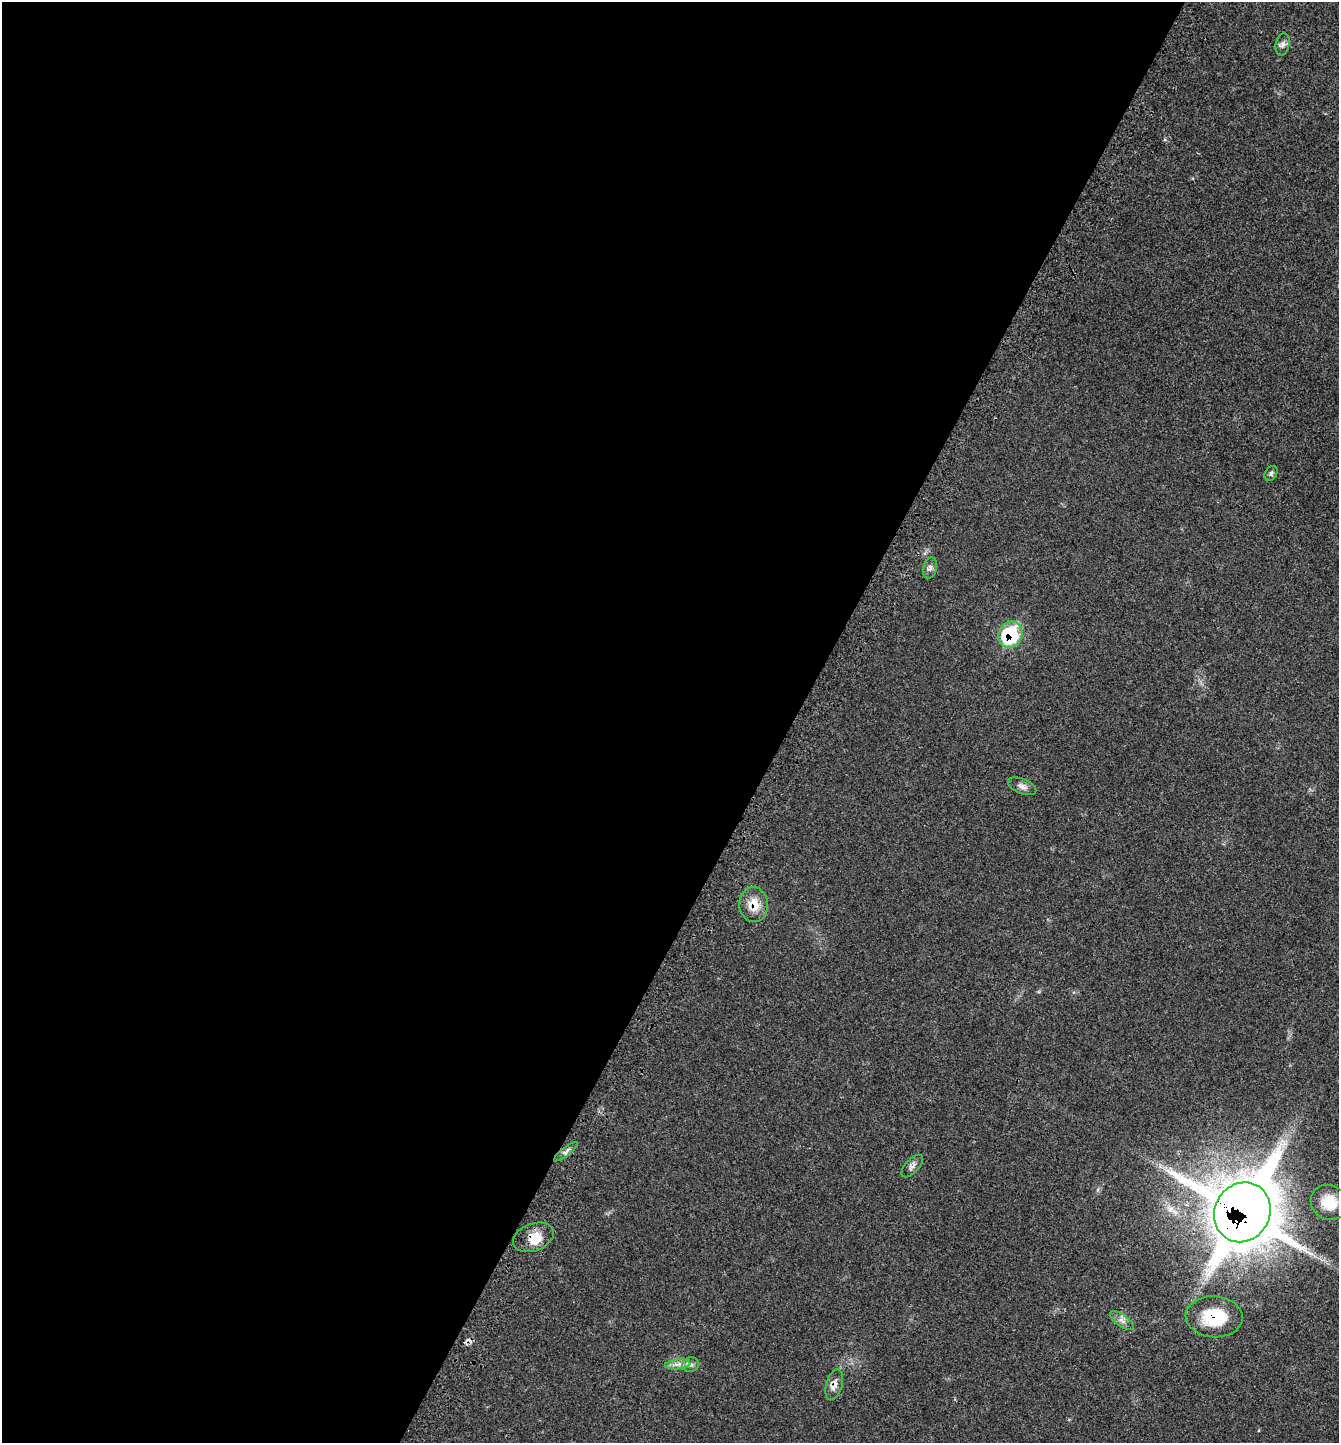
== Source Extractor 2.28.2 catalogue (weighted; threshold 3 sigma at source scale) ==
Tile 5 of 4 x 4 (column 1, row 2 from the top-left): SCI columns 179-1515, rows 2942-4382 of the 5851 x 5844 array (HDU 1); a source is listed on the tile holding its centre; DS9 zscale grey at full resolution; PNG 1341 x 1445 px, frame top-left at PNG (2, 2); each listed source drawn as its Kron ellipse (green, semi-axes under 4 px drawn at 4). Shown black and unused: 59% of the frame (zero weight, under 3 of 4 exposures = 3% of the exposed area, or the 3 px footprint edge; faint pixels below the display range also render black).
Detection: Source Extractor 2.28.2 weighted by HDU 2 'WHT'; one run over the whole footprint, this tile lists its part. Background 0.0232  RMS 0.0039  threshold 0.0175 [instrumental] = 3 sigma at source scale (4.5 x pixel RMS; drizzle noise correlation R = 1.50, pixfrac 1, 0.05/0.05 arcsec/px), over >= 5 px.
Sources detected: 17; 1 cosmic-ray / hot-pixel residue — neither listed nor drawn; the other 16 listed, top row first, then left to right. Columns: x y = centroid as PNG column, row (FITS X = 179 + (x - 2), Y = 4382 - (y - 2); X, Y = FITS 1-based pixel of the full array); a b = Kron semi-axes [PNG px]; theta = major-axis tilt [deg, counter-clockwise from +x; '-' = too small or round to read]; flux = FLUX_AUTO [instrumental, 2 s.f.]
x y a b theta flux
1283 44 11 6 79 1.6
1271 473 8 5 59 0.92
930 568 11 7 76 1.5
1010 635 14 11 64 25
1022 786 15 7 -21 2
754 905 17 14 -85 6.4
566 1152 14 4 38 1.3
912 1166 14 6 47 1.6
1329 1202 19 17 -32 8.5
1242 1212 30 27 62 2400
533 1237 21 13 21 6.5
1214 1317 28 20 -4 17
1122 1320 14 6 -36 1.9
678 1364 12 4 5 2.1
691 1365 8 7 - 1.4
834 1385 16 8 73 2.7
Overlapping masked pixels (flux is a lower limit): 6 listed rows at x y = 1010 635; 754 905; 1242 1212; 533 1237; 1214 1317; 834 1385